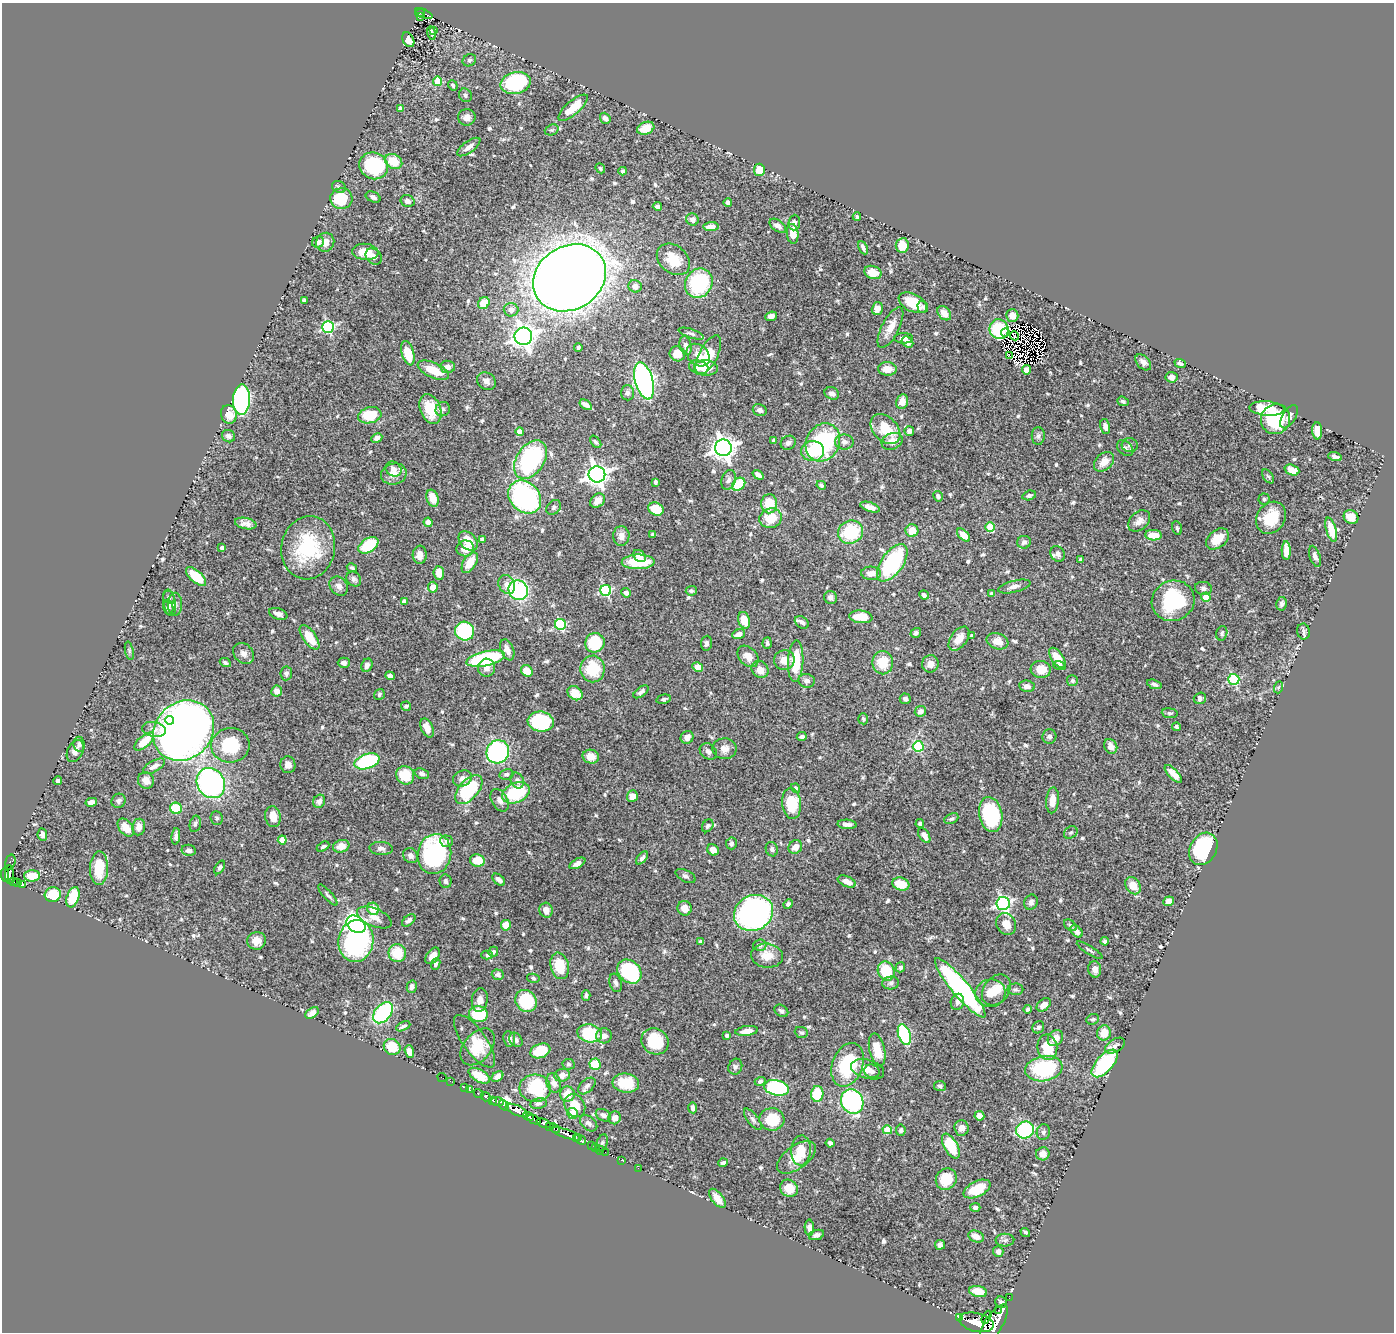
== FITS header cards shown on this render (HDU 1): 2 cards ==
NAXIS1  =                 1392
NAXIS2  =                 1330

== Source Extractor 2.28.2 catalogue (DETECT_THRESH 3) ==
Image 1392 x 1330 px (HDU 1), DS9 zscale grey, 1 PNG px = 1 image px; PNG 1396 x 1334 px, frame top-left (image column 1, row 1330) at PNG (2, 3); each listed source drawn as its Kron ellipse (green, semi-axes under 4 px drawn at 4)
Background 0.955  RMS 0.016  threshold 0.0469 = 3 sigma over >= 5 px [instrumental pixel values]
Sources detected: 660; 3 with non-positive FLUX_AUTO (blend fragments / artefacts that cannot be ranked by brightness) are neither listed nor drawn; of the other 657, the 500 brightest by FLUX_AUTO listed and drawn (157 fainter detections omitted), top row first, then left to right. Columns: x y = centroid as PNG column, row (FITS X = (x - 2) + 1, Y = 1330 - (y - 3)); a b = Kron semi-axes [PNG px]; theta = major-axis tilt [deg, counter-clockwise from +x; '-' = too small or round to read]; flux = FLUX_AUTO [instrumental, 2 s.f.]
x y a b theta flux
420 13 5 3 - 83
424 14 9 3 -22 150
420 16 3 3 - 44
434 30 3 3 - 2.2
431 33 7 4 -76 3.6
408 40 8 5 -63 7.6
469 60 7 6 - 2.1
438 81 5 4 - 22
516 83 15 10 14 110
453 85 5 4 - 1.8
465 95 7 6 - 2.4
573 108 18 6 41 23
400 109 4 4 - 2.8
467 117 9 8 - 6.1
605 118 6 5 - 4.8
646 128 9 6 20 17
552 130 7 5 20 2
469 147 14 5 36 6.3
394 161 9 7 -27 25
374 166 14 13 - 79
600 168 5 4 - 1.8
759 170 6 5 - 19
623 171 4 4 - 2
339 187 7 5 -31 2.7
373 197 8 5 -25 3
341 198 11 10 - 41
408 201 7 5 -21 4.7
728 203 4 4 - 4.8
657 206 4 4 - 3.6
857 217 4 3 - 2
692 220 6 6 - 4.8
794 223 8 5 85 4.4
778 226 9 5 -36 4.9
711 227 7 4 5 7.9
793 234 10 6 -83 12
318 242 6 5 - 4.8
325 242 9 9 - 8.7
902 245 7 6 - 17
863 248 7 3 -64 2.9
365 252 13 8 -5 17
374 257 9 7 -42 3.7
673 259 18 13 -40 22
873 272 9 6 -20 12
569 278 38 31 32 2300
699 283 15 13 58 82
635 286 6 6 - 6.6
304 300 4 3 - 2
484 303 6 5 - 18
913 303 15 8 -27 28
923 307 6 5 - 2.3
877 308 6 5 - 8.2
511 310 7 7 - 6.7
944 313 8 6 -47 10
1012 315 6 6 - 8.4
771 316 6 4 22 5.2
328 327 6 5 - 140
890 328 22 8 63 15
999 329 10 9 - 54
1005 333 4 2 - 6.2
691 334 13 4 -19 3.2
523 336 9 9 - 680
1015 336 4 2 - 2.7
904 338 9 5 0 4.1
907 342 6 5 - 4.7
686 345 9 6 -77 4.5
578 347 4 4 - 2.4
408 353 12 6 -75 27
677 354 8 7 - 14
698 355 13 10 -42 9.8
708 355 22 9 63 36
1010 356 3 2 - 2.2
1143 362 9 6 -48 4.8
1180 363 6 4 -21 3.3
447 367 7 6 - 6.1
699 367 10 6 -16 9.1
706 368 12 7 -5 11
887 369 9 7 -3 11
433 370 17 7 -24 22
1026 370 5 4 - 5.6
1172 377 6 5 - 6.8
486 381 10 8 -35 6.2
644 381 19 9 -75 390
627 393 7 6 - 3.3
832 393 7 6 - 4.6
242 400 15 8 87 220
1123 401 6 4 -21 2.2
902 402 7 6 - 7.9
586 405 7 4 -34 5.5
1267 408 17 7 -4 26
430 409 15 10 -68 28
443 409 7 6 - 3
760 410 7 6 - 4.1
229 414 9 8 - 13
370 415 12 8 15 36
1289 417 13 6 58 5.3
1275 419 15 14 - 56
1105 426 8 5 -77 5.8
885 429 17 12 -46 26
909 431 5 4 - 3.5
1317 431 8 5 -86 18
520 432 4 4 - 12
228 436 7 6 - 3.1
1038 436 9 6 -89 3.4
377 438 6 4 28 4.4
774 441 4 4 - 5.9
892 441 11 8 21 10
596 442 7 4 -50 2.3
823 442 20 16 62 100
844 442 9 7 -1 5
788 443 8 7 - 3.7
1130 445 8 7 - 3.2
723 448 8 8 - 830
1125 448 9 6 -41 3.5
813 451 11 10 - 37
1335 457 7 4 -17 3.5
530 460 21 14 56 130
1104 462 11 8 42 12
394 469 8 7 - 4.6
1292 470 7 5 -21 10
394 474 13 10 13 10
597 474 8 8 - 730
758 475 6 4 -35 4.4
1268 476 8 5 -53 2
729 480 10 7 71 4.3
655 482 4 3 - 2.4
739 484 7 5 44 41
821 485 5 4 - 2.3
1029 495 7 4 16 2.4
938 496 5 4 - 3
525 497 18 14 -45 230
432 498 9 6 -70 15
1264 499 5 5 - 2.4
597 501 8 6 42 9.4
769 504 9 8 - 28
554 507 8 6 47 2.8
870 507 10 4 -19 6.9
656 509 8 6 -25 26
1351 517 8 6 -37 12
771 518 11 9 17 23
1271 518 17 14 56 33
1139 521 12 9 42 8
428 522 5 4 - 5.1
246 524 11 5 -11 5.5
990 527 5 4 - 36
1177 528 7 4 -76 2
1331 530 12 5 -75 19
912 531 6 6 - 14
850 532 13 11 27 56
653 535 4 3 - 2.1
964 535 8 4 -44 12
1153 535 8 5 -3 13
621 536 10 8 89 7.3
482 539 4 4 - 2.1
1217 539 13 8 39 17
468 541 11 8 -47 17
1024 542 7 6 - 3.8
368 545 11 7 34 50
222 548 4 4 - 3.4
308 548 32 27 79 73
465 548 9 8 - 13
1286 551 9 4 -88 12
1058 554 8 6 -62 4.5
420 555 9 7 87 7.2
639 556 7 5 -34 5.4
1315 556 11 5 -71 3.9
1081 559 3 3 - 2.4
638 562 16 7 1 38
470 563 11 6 58 17
892 563 21 11 54 110
352 568 5 4 - 2
439 573 7 5 -82 11
871 573 10 6 -2 7.5
196 577 12 6 -41 28
354 579 8 6 -47 3
507 585 10 8 -62 7.7
339 586 10 8 -49 5.5
1014 586 16 6 14 5.7
433 587 5 5 - 10
1203 588 8 6 -11 3.4
518 590 10 9 - 120
606 590 5 5 - 120
691 591 5 5 - 2
626 593 5 4 - 3.6
991 594 4 4 - 1.9
924 595 5 4 - 3.7
169 597 7 5 -58 2.6
831 597 7 6 - 4.1
1206 597 4 4 - 19
404 601 4 4 - 5.8
1173 601 22 20 24 92
169 603 13 6 -80 3.9
175 604 11 7 90 3.9
1281 604 7 5 77 2.5
168 607 7 5 -79 2.3
278 614 9 5 -19 5.5
861 617 11 6 -7 21
744 620 8 6 -74 17
802 622 8 5 -37 3.9
560 624 5 5 - 89
465 631 10 9 - 69
1304 631 8 6 -80 2.6
916 633 5 4 - 2.5
1222 633 7 5 74 2.2
738 634 6 4 20 6.6
972 636 4 3 - 3.2
309 637 14 6 -55 22
959 639 14 8 55 13
997 641 11 8 -19 11
595 643 10 9 - 55
706 643 7 5 84 3.3
767 643 6 4 87 2.2
507 650 11 6 -68 7.6
129 651 9 4 -78 2.2
244 653 11 9 -46 5.9
748 656 12 8 -47 9.6
1057 658 11 6 -55 18
486 659 20 7 12 110
784 660 10 9 - 9.7
796 661 21 7 87 33
225 663 6 4 -27 2.3
344 663 6 5 - 5.5
883 663 11 10 - 23
930 664 8 8 - 7.1
367 665 7 5 64 4.1
1059 666 6 4 -20 2.9
698 667 5 4 - 11
486 668 9 8 - 7.2
593 669 13 12 - 39
760 669 9 7 -49 10
1041 669 10 8 -5 13
527 671 6 5 - 15
286 673 7 5 84 2.8
390 676 5 4 - 4
1234 679 5 5 - 86
807 681 8 7 - 4.5
1072 681 5 5 - 2.1
1154 684 7 4 -19 3.1
1027 686 8 5 -8 4.7
1279 687 6 4 69 2
277 691 5 5 - 8.2
641 692 9 4 37 3.3
575 693 8 6 -38 14
379 694 6 5 - 2.2
1200 698 6 5 - 4.7
664 699 7 4 14 2.4
905 699 5 5 - 3.7
406 706 5 4 - 2.9
920 711 6 5 - 4.3
1170 713 8 5 -7 2
863 719 5 5 - 1.9
170 720 4 4 - 22
541 722 13 10 -8 90
1176 727 4 4 - 2.1
427 728 10 6 -67 9.7
154 729 12 7 -11 5.8
184 730 32 28 42 990
802 736 5 3 - 2.9
687 737 7 6 - 5.5
1049 737 7 7 - 3.3
144 741 12 5 41 22
79 744 7 5 -81 2.8
230 745 19 17 4 51
918 746 5 5 - 77
1111 746 8 6 -60 8.6
724 749 12 10 2 7.3
75 751 11 7 62 6.7
708 751 9 7 -40 3.4
498 752 12 11 - 140
591 757 8 7 - 10
367 761 13 7 18 100
288 765 8 7 - 6.1
154 766 12 5 29 5.1
422 774 7 5 -17 3.6
506 774 7 5 13 3
1173 774 11 5 -46 8.9
405 775 9 8 - 30
462 779 10 8 24 6.7
146 780 8 8 - 6.9
517 780 8 6 -65 4.4
58 781 4 4 - 2.8
211 783 16 13 -57 230
796 788 5 4 - 2.2
469 790 17 9 48 76
516 793 14 10 24 66
632 796 6 5 - 8.3
500 800 12 8 -59 6.1
1052 800 13 6 85 12
119 801 7 6 - 2.8
319 801 7 6 - 4.1
91 802 6 4 12 4.9
792 804 15 9 -84 41
176 808 6 5 - 44
991 814 18 11 -79 110
273 817 10 7 -81 13
217 818 7 6 - 2.4
951 819 7 5 25 2.3
195 824 8 5 78 2.5
847 824 9 4 -3 4.1
920 824 4 4 - 2.5
708 826 7 5 54 2.4
139 827 8 6 82 7.1
126 828 10 6 -51 13
1071 832 7 5 36 2.3
42 834 6 4 -81 3.9
924 835 8 5 -57 7.8
176 836 8 4 84 3.5
282 840 4 4 - 16
447 841 6 5 - 3.9
731 843 6 5 - 2.7
341 846 8 6 16 11
323 847 7 4 29 2.1
795 847 7 6 - 9
381 848 12 6 -3 4
772 849 7 6 - 3
1203 849 17 13 60 82
189 850 7 5 -9 4.9
713 850 6 5 - 8.5
434 854 20 16 79 160
410 856 8 7 - 5.4
642 858 8 4 51 3.2
477 860 7 6 - 22
10 862 8 5 75 71
577 863 8 4 29 5.3
220 867 7 4 57 2.5
99 868 17 9 88 26
5 875 7 4 -86 580
10 875 9 4 -90 490
32 876 8 5 2 15
686 876 11 5 -28 3.2
499 880 7 4 -39 4.8
13 881 4 3 - 110
446 881 7 6 - 2.6
18 882 3 3 - 80
847 882 9 5 -23 9.9
22 884 3 3 - 61
901 884 9 6 -18 21
1133 886 9 7 -55 14
53 895 8 7 - 31
328 895 13 4 -48 2.7
73 897 10 6 70 33
1169 901 5 5 - 8.3
1031 902 8 6 67 3.5
1003 903 7 6 - 240
788 904 5 4 - 2.7
685 908 7 7 - 8.3
373 909 6 5 - 17
546 910 7 6 - 8
753 913 20 17 27 360
374 917 18 9 -23 11
409 920 8 4 40 3.6
356 924 10 8 -36 310
1006 924 11 9 -59 12
506 925 5 5 - 15
1070 925 7 4 -38 2.2
1077 931 7 5 -47 5.3
256 941 9 9 - 11
356 941 21 17 82 170
700 941 3 3 - 2
1105 941 4 4 - 3.1
760 945 6 5 - 2.9
1090 950 15 3 -32 2.3
493 952 5 5 - 3.3
397 953 9 8 - 27
487 955 5 4 - 1.9
433 956 9 6 52 6.9
767 956 16 12 -7 15
436 964 6 4 67 3
560 966 13 9 -77 24
900 967 5 4 - 2.7
1095 969 8 6 -81 6.6
886 971 10 8 -69 48
629 972 13 10 -44 110
498 975 6 5 - 3.2
533 978 6 4 -12 1.9
616 983 9 6 -71 3.8
891 983 8 6 2 3
412 987 6 5 - 4.1
960 988 38 8 -50 230
1015 989 8 6 2 2.7
996 990 17 12 53 16
990 993 15 13 15 14
586 995 5 4 - 2.5
480 1000 12 8 83 6.9
526 1001 11 10 - 55
957 1002 8 6 77 4.1
1044 1005 8 5 40 7.8
1028 1009 4 4 - 2.1
781 1011 7 5 -35 2.7
312 1013 7 5 37 5
383 1013 12 8 50 110
478 1014 9 8 - 44
1093 1019 6 5 - 2.2
403 1026 8 3 24 2.3
1038 1027 6 5 - 3
747 1031 11 5 8 8.1
801 1032 7 5 -23 2.1
590 1033 12 9 -12 57
1104 1033 7 7 - 14
904 1034 11 6 -71 100
726 1035 4 3 - 2.5
604 1036 8 7 - 5.2
1055 1038 9 7 48 8.9
509 1039 8 6 -83 4.3
516 1040 8 6 -51 2.6
474 1041 31 11 -54 18
655 1041 14 12 -37 39
1115 1046 11 6 32 4.3
392 1047 9 7 -40 23
478 1047 21 13 51 23
1047 1047 13 10 -81 33
877 1050 16 7 -77 19
540 1051 10 7 20 26
409 1052 6 4 -71 7.9
1105 1063 17 8 47 95
568 1064 6 5 - 1.9
595 1064 6 5 - 30
848 1065 22 15 70 69
735 1067 8 6 66 2.8
867 1069 17 9 -16 9.3
1044 1069 19 12 10 83
872 1071 8 6 -24 3.4
562 1075 8 6 13 8.5
479 1076 12 6 -30 21
442 1077 5 2 - 11
497 1077 6 4 41 6.4
450 1081 2 2 - 8.5
760 1081 5 4 - 2
554 1083 10 7 -72 8.1
626 1083 13 9 -5 31
587 1086 10 6 42 3.9
940 1086 6 5 - 2.6
465 1088 3 2 - 8.8
535 1088 15 13 -5 66
776 1088 12 7 -12 140
469 1089 4 3 - 54
478 1093 5 3 - 100
567 1094 7 7 - 16
817 1094 8 6 87 42
486 1097 5 3 - 130
493 1101 4 3 - 330
852 1101 12 11 - 160
498 1102 6 4 -6 1200
538 1104 8 5 12 3.2
504 1105 6 4 -53 410
575 1106 12 9 -59 19
692 1108 5 4 - 4.3
516 1110 11 5 -24 2000
573 1113 5 5 - 18
603 1115 8 5 -28 3.2
528 1116 6 4 -22 400
979 1116 5 4 - 7.7
615 1118 6 6 - 6.4
753 1119 13 5 -52 3.7
772 1119 12 11 - 32
534 1120 7 3 -24 330
543 1123 7 3 -24 380
589 1123 10 6 -41 4.7
550 1126 4 2 - 89
555 1128 6 3 -39 97
962 1128 8 7 - 6.6
887 1130 5 4 - 23
901 1130 5 5 - 2.6
1025 1130 9 8 - 99
1043 1132 8 6 71 2.6
566 1134 16 3 -19 1200
576 1139 3 3 - 380
580 1139 6 4 -42 880
602 1143 9 5 68 2.5
830 1143 4 4 - 4.1
591 1145 2 2 - 16
951 1146 13 6 -61 43
596 1147 4 2 - 30
599 1150 5 3 - 37
801 1150 15 9 87 22
605 1152 2 2 - 7.9
1043 1154 7 6 - 8.2
796 1157 22 11 36 17
621 1160 2 2 - 15
723 1163 5 3 - 2.9
638 1168 2 2 - 12
946 1179 11 10 - 26
789 1188 9 8 - 15
977 1189 14 7 26 22
717 1198 11 5 -52 9.9
975 1207 5 4 - 3.2
809 1227 8 5 -89 3.8
1025 1232 5 4 - 1.9
816 1235 8 5 19 3.6
976 1236 8 5 -22 10
1005 1240 9 6 1 3.4
940 1245 5 5 - 3.9
998 1251 5 5 - 4.1
978 1292 9 5 -12 15
1009 1298 2 2 - 6.4
1001 1302 6 5 - 3.5
999 1310 3 2 - 340
960 1317 3 2 - 71
987 1317 7 3 63 400
977 1322 18 9 -13 3800
993 1324 23 9 58 5100
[157 fainter detections neither listed nor drawn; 3 non-positive-flux detections neither listed nor drawn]